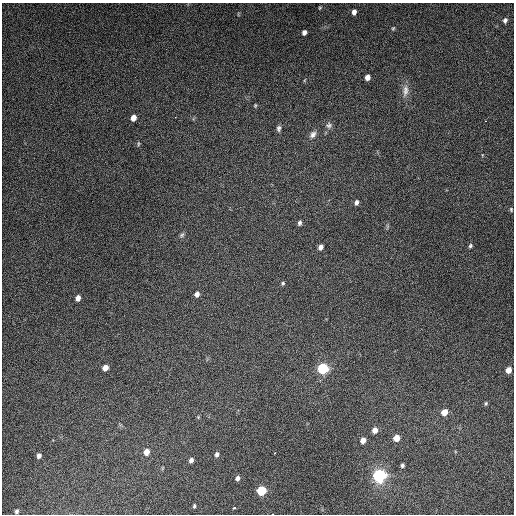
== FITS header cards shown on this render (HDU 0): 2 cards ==
NAXIS1  =                  512
NAXIS2  =                  512

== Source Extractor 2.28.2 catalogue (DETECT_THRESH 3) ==
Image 512 x 512 px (HDU 0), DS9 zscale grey, 1 PNG px = 1 image px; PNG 516 x 516 px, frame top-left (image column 1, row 512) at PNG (2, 3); no overlay
Background 4980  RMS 310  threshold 935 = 3 sigma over >= 5 px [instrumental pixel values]
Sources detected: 44; all 44 listed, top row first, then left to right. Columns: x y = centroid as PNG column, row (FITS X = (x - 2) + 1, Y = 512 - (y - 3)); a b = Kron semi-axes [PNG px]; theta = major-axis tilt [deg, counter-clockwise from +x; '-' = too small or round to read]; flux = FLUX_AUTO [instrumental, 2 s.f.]
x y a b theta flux
320 8 6 4 46 2.2e+04
354 12 6 5 - 9.4e+04
505 20 5 4 - 5.2e+04
393 28 6 4 67 2.6e+04
304 32 5 4 - 7.7e+04
367 77 5 4 - 1.2e+05
405 91 18 8 83 1.5e+05
255 105 5 4 - 2.1e+04
133 118 5 4 - 1.5e+05
485 121 2 2 - 1.5e+04
329 125 9 8 - 7.3e+04
279 128 8 5 79 5.4e+04
313 134 10 7 50 1.0e+05
138 144 7 3 -83 2.7e+04
356 202 6 4 76 5.7e+04
511 209 6 4 -66 2.5e+04
299 223 6 4 71 5.1e+04
182 235 9 5 38 4.3e+04
470 246 5 4 - 3.7e+04
320 247 6 5 - 8.4e+04
283 283 5 4 - 3.1e+04
197 294 6 5 - 8.7e+04
78 298 5 4 - 1.1e+05
105 368 5 5 - 1.5e+05
323 369 8 7 - 1.1e+06
508 370 5 5 - 1.6e+05
486 403 5 4 - 2.6e+04
444 412 7 6 - 2.0e+05
198 417 5 5 - 2.2e+04
375 430 6 5 - 1.3e+05
396 438 6 5 - 2.3e+05
363 440 6 5 - 1.3e+05
146 452 6 5 - 1.8e+05
217 454 6 5 - 5.4e+04
39 456 6 4 73 6.8e+04
191 460 5 4 - 7.0e+04
402 465 5 4 - 4.0e+04
380 476 10 9 - 1.6e+06
238 478 5 4 - 6.2e+04
261 491 7 6 - 6.9e+05
194 506 4 3 - 2.8e+04
234 508 3 2 - 3.7e+04
16 511 5 4 - 4.5e+04
272 514 2 2 - 1.4e+04
At the frame edge (FLAGS 8, measured only in part): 1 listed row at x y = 272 514